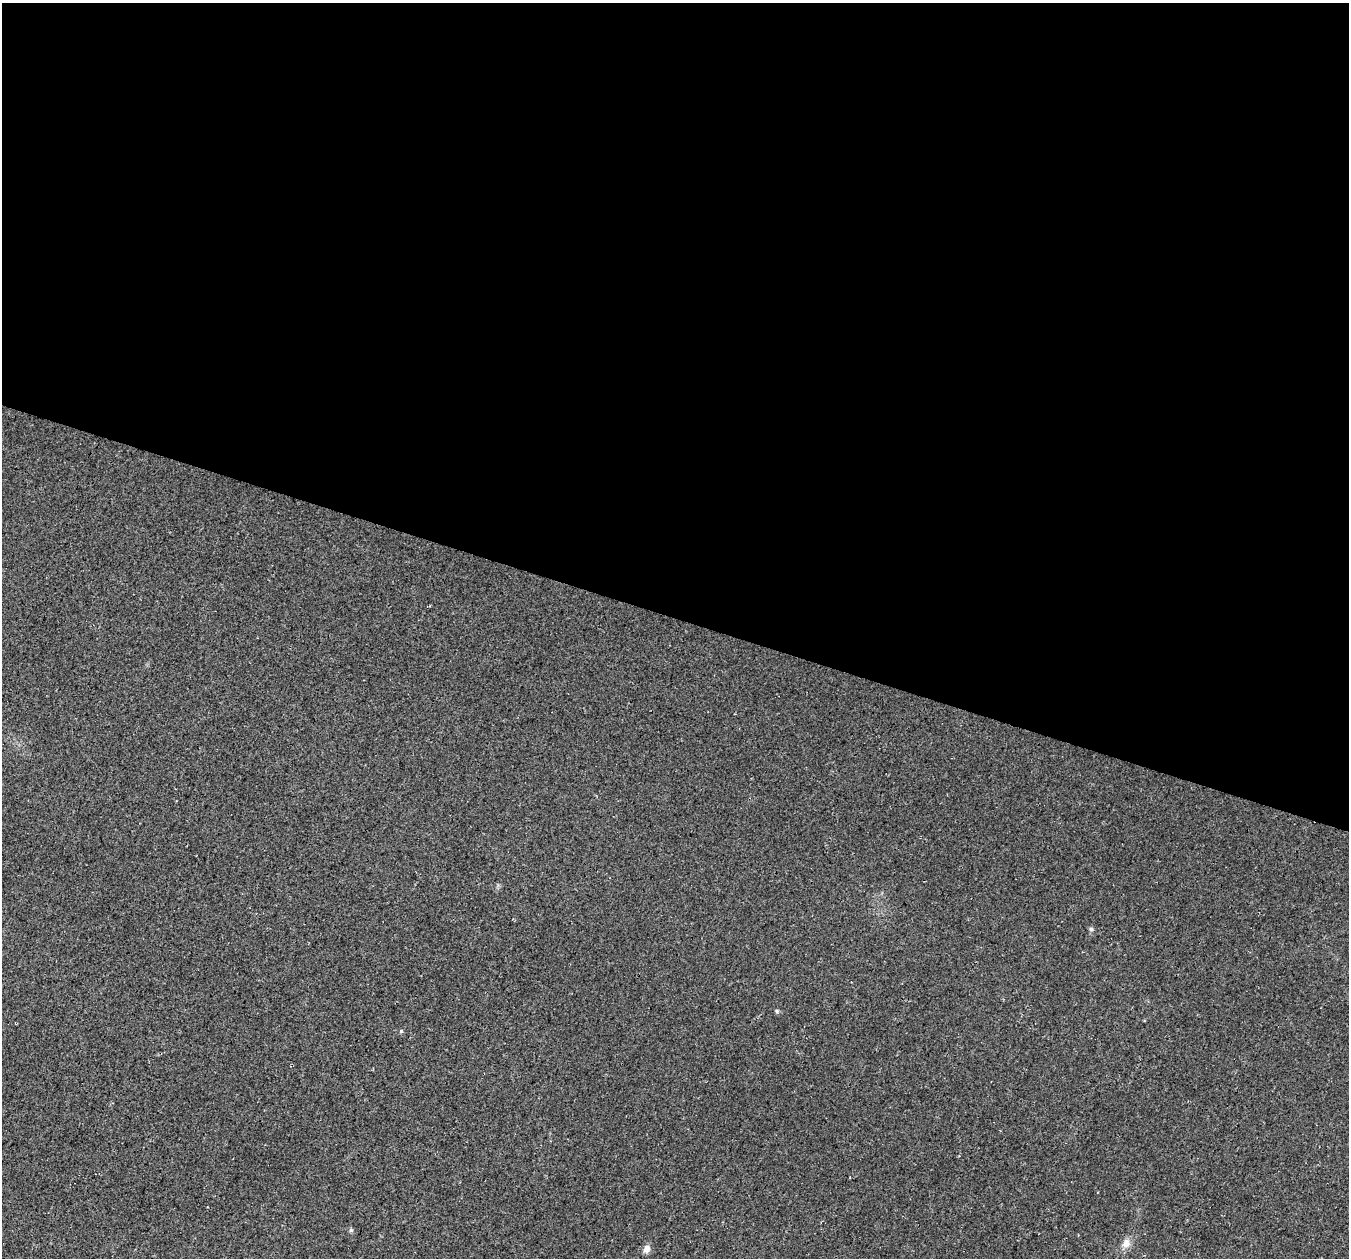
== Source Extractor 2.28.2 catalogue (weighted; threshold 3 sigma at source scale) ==
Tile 3 of 4 x 4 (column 3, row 1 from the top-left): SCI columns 2726-4072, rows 4100-5355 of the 5441 x 5625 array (HDU 1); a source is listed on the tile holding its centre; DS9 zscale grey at full resolution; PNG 1351 x 1260 px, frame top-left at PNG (2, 3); no overlay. Shown black and unused: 49% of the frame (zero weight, under 3 of 4 exposures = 5% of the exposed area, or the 3 px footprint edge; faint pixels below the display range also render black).
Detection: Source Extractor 2.28.2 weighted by HDU 2 'WHT'; one run over the whole footprint, this tile lists its part. Background 0.0374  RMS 0.0076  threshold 0.0344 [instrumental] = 3 sigma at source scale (4.5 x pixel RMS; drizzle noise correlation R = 1.50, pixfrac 1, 0.0396/0.0396 arcsec/px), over >= 5 px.
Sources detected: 6; all 6 listed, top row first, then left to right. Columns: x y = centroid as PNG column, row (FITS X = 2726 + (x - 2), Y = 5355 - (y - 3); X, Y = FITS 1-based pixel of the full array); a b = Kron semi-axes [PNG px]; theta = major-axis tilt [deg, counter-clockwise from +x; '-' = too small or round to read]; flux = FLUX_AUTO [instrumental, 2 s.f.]
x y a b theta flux
1091 929 6 6 - 1.4
777 1011 5 5 - 1.1
401 1031 5 4 - 1.1
351 1230 5 5 - 1.2
1126 1243 13 11 55 5.8
647 1249 9 7 64 4.5